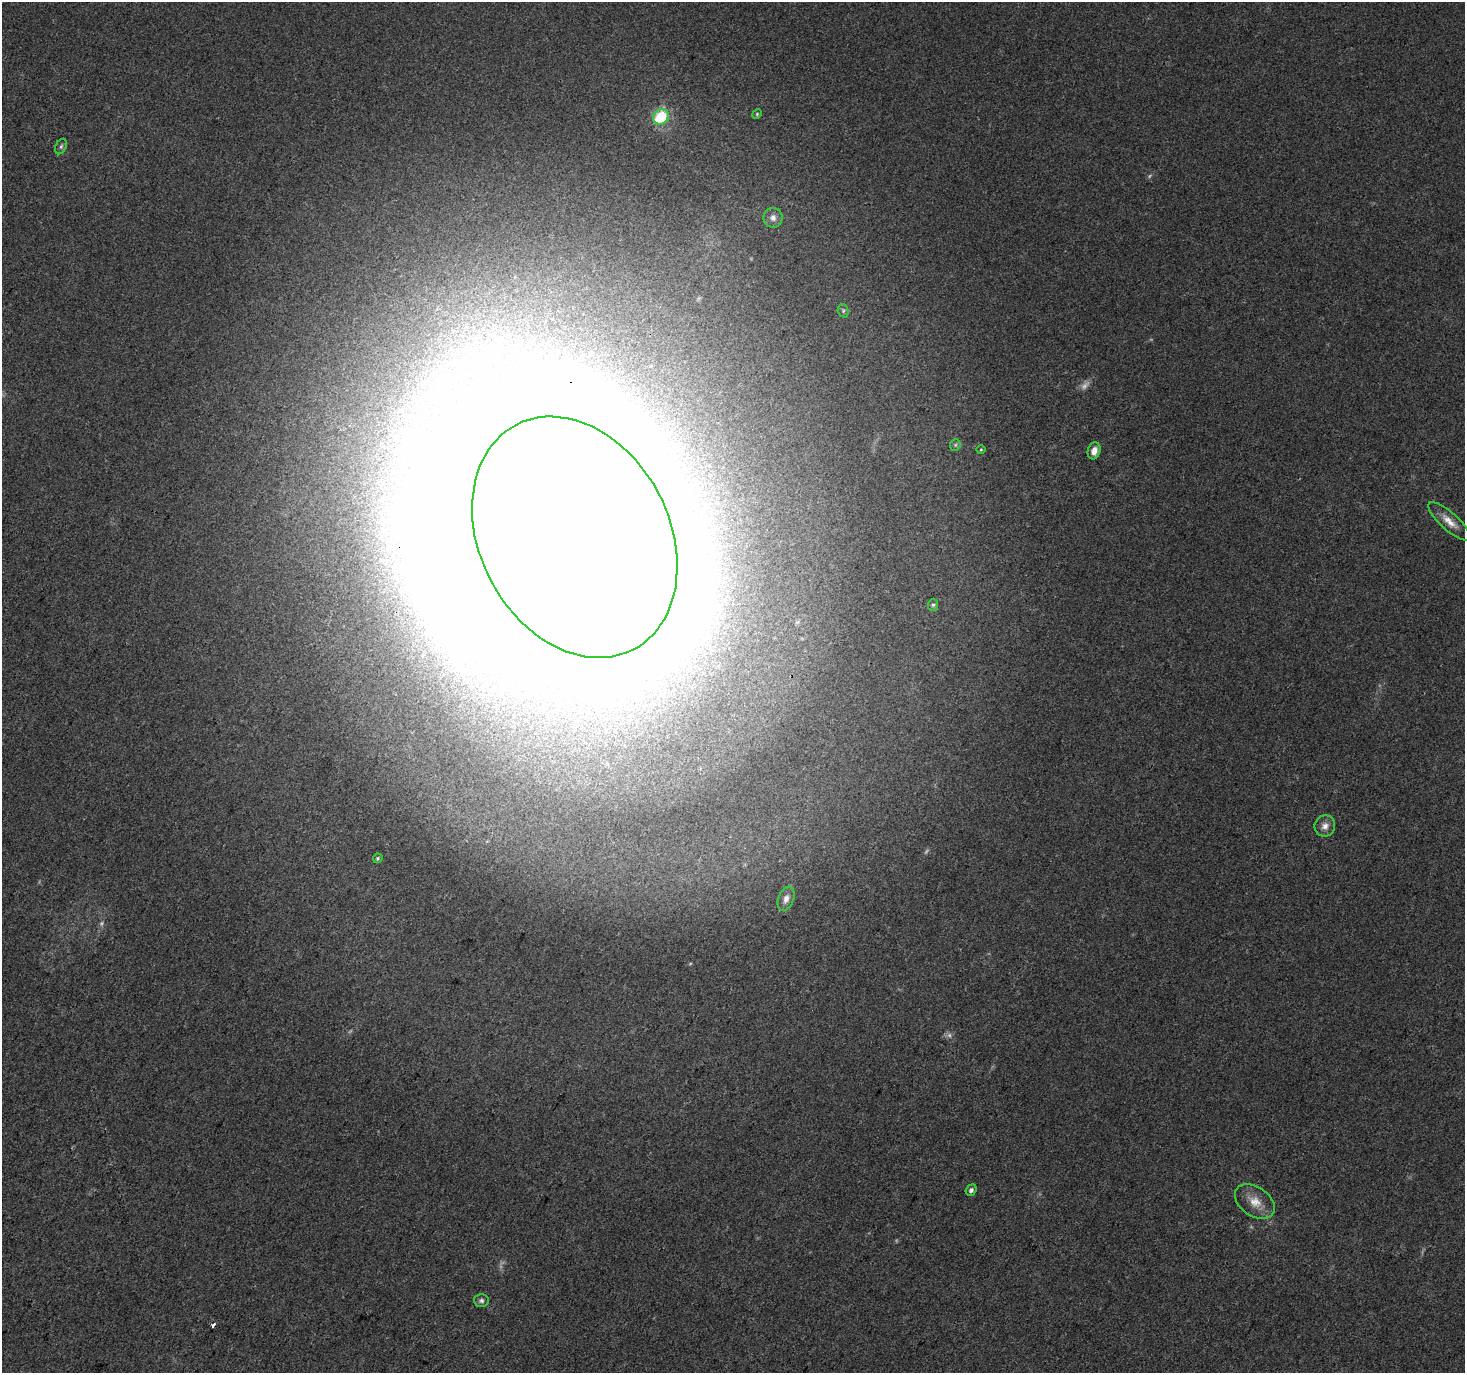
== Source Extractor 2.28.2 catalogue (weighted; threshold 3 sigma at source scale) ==
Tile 7 of 4 x 4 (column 3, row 2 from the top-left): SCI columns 2940-4402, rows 3004-4374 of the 5868 x 5942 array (HDU 1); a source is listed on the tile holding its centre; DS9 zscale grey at full resolution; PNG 1467 x 1375 px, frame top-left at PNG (2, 2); each listed source drawn as its Kron ellipse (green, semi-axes under 4 px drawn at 4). Shown black and unused: <1% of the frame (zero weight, under 3 of 4 exposures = <1% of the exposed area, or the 3 px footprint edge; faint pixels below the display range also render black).
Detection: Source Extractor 2.28.2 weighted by HDU 2 'WHT'; one run over the whole footprint, this tile lists its part. Background 0.0383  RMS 0.0041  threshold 0.0185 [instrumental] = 3 sigma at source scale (4.5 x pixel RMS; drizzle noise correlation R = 1.50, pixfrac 1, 0.0396/0.0396 arcsec/px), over >= 5 px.
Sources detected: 25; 6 too faint to see at this stretch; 1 inside a brighter object's white glare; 1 cosmic-ray / hot-pixel residue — neither listed nor drawn; the other 17 listed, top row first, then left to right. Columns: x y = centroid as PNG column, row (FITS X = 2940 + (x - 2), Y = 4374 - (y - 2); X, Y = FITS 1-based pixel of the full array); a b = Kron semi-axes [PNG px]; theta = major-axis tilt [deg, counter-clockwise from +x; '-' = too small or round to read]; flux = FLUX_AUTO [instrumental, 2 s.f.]
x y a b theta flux
757 114 5 4 - 0.52
661 117 8 7 - 21
61 146 8 5 63 0.98
773 218 10 9 - 2.5
843 311 7 5 -72 0.85
955 445 6 5 - 0.7
981 449 5 3 - 0.38
1094 451 8 6 74 3.1
1449 521 27 8 -42 5.2
575 537 127 95 -62 10000
933 605 6 5 - 0.87
1325 826 11 10 - 2.9
378 858 5 4 - 0.63
786 899 12 7 68 2.7
971 1190 6 5 - 1.5
1255 1202 22 14 -34 6.7
481 1301 7 6 - 1.1
Overlapping masked pixels (flux is a lower limit): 1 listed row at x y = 575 537